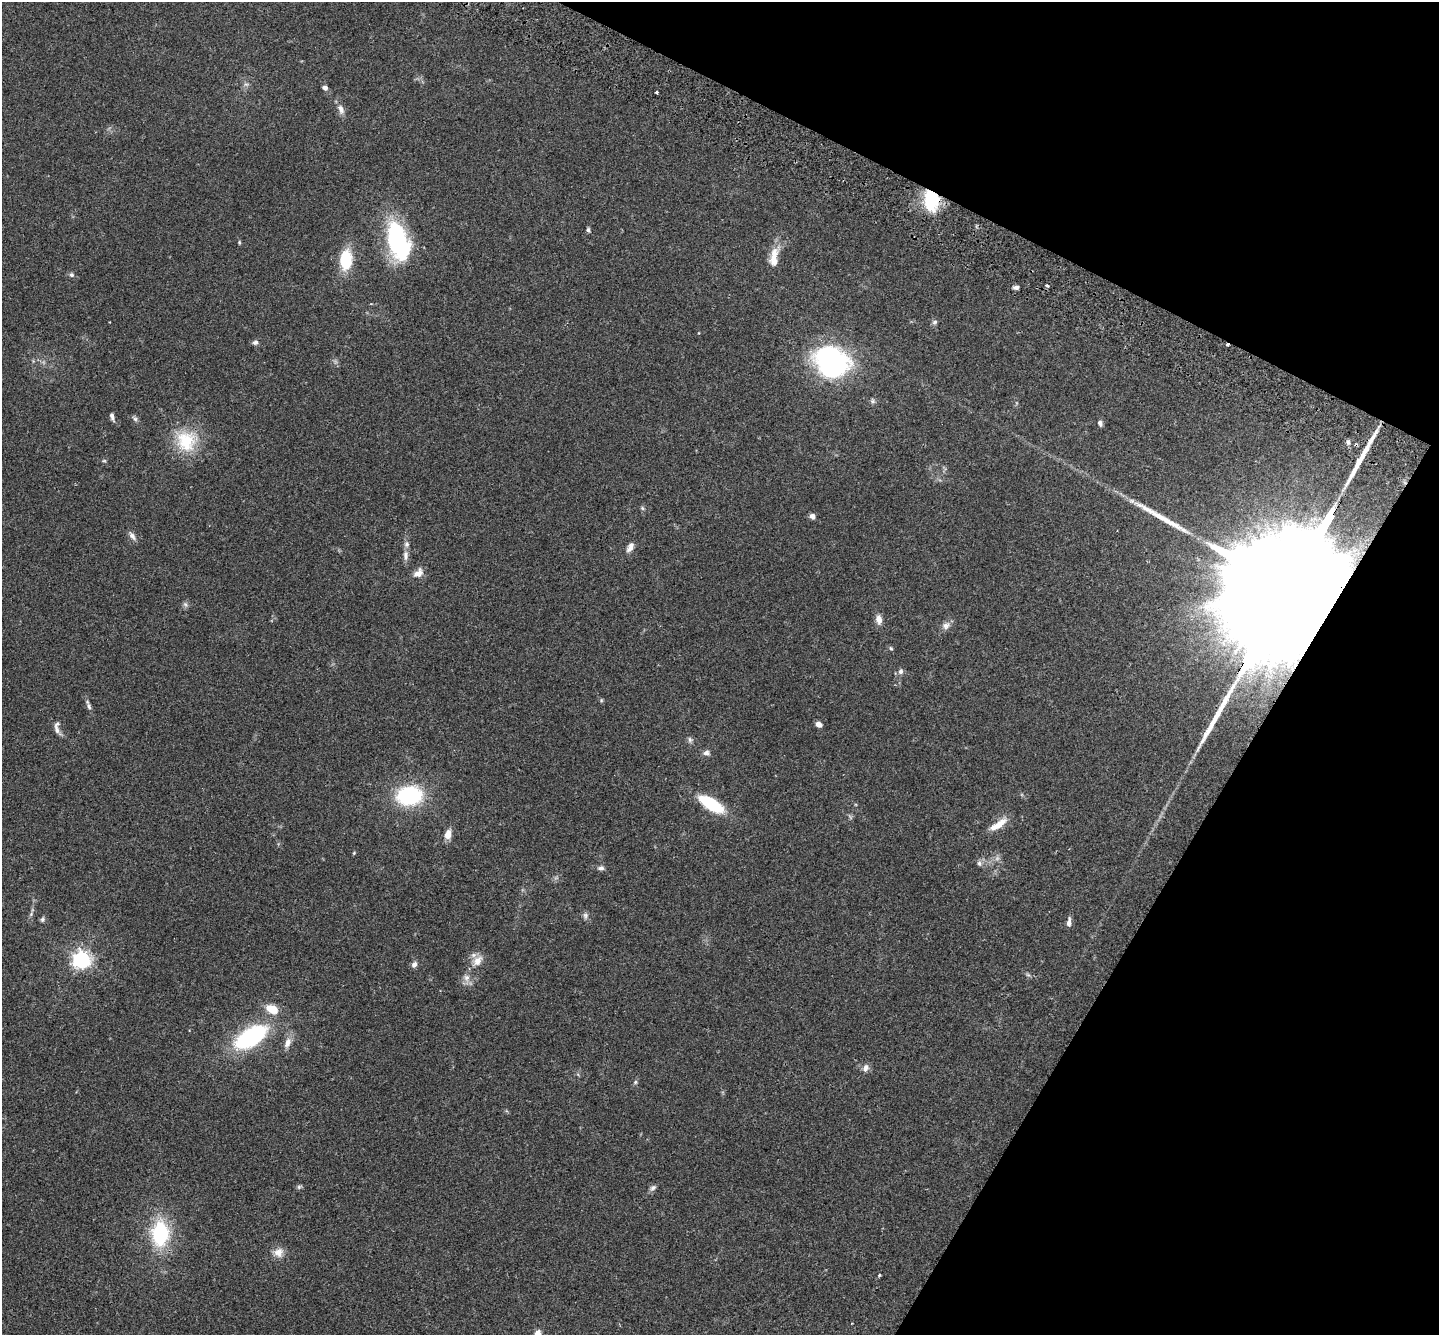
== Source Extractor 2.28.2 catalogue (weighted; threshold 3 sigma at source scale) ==
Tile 8 of 4 x 4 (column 4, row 2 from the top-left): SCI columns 4344-5780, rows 2864-4196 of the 5815 x 5864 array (HDU 1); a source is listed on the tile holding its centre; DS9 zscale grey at full resolution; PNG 1441 x 1337 px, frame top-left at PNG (2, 2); no overlay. Shown black and unused: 23% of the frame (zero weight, under 2 of 3 exposures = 3% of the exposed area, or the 3 px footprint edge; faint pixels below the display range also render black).
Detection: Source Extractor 2.28.2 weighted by HDU 2 'WHT'; one run over the whole footprint, this tile lists its part. Background 0.114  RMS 0.0095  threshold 0.0427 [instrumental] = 3 sigma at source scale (4.5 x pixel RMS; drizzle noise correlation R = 1.50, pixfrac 1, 0.05/0.05 arcsec/px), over >= 5 px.
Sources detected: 74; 1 too faint to see at this stretch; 1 cosmic-ray / hot-pixel residue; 3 long thin detections or spike segments (spike, bleed or trail) — not listed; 2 inside a brighter listed object's ellipse — not listed separately; the other 67 listed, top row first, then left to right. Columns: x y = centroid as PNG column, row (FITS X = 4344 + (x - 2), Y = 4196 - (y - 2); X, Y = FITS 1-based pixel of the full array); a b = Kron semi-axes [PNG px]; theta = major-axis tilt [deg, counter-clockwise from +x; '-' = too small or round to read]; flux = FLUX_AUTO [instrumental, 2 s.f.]
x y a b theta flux
246 84 7 4 -1 1.8
325 88 5 4 - 3.6
657 92 3 3 - 3
341 109 14 8 -65 5.5
931 200 22 15 -85 43
588 230 7 4 -83 1.7
398 240 40 20 -74 120
239 242 5 4 - 0.98
774 254 23 10 68 13
346 260 18 11 87 40
71 275 6 6 - 2
1047 286 3 3 - 1.6
1016 287 7 5 -1 2.4
935 322 7 5 18 2
255 342 7 6 - 2.7
831 362 35 28 -29 170
873 401 8 6 -49 2
112 416 10 5 -73 3
135 419 7 5 -44 2.1
1100 423 7 6 - 2.6
186 441 31 28 -63 41
104 461 6 4 0 1.1
642 508 6 4 -47 1.3
812 516 6 5 - 4
132 536 13 6 -56 3.7
630 547 14 7 60 4.8
405 555 14 7 90 4.6
418 573 14 9 45 7
1289 587 112 20 59 110000
185 604 8 5 -58 2
879 619 10 7 -83 6.4
946 625 12 9 50 4.7
891 648 5 4 - 1.2
900 671 8 7 - 3.1
601 700 6 4 -73 1.2
89 706 11 5 -71 2.8
819 724 6 5 - 4
57 729 15 6 -73 4.7
690 740 8 5 -61 2.2
706 753 8 7 - 3.5
409 796 22 15 5 89
711 804 23 9 -31 53
998 825 25 8 33 12
448 834 9 6 74 10
354 853 5 4 - 0.94
979 863 8 6 -75 2.3
601 868 9 6 5 2.7
31 914 7 4 47 1.6
585 916 9 7 -81 2.8
42 919 7 5 74 1.9
1069 922 11 5 85 4.3
81 960 7 6 - 420
477 961 16 10 47 9.7
414 965 8 6 56 3.4
1028 975 7 4 -19 1.6
466 978 10 8 -75 5.3
272 1009 13 9 -24 16
251 1037 29 14 32 120
288 1043 14 8 68 6.7
865 1068 9 7 69 4.7
635 1082 6 5 - 1.5
299 1187 6 5 - 1.7
653 1188 9 6 44 2.7
160 1234 21 15 87 76
279 1252 13 12 - 8
879 1275 4 3 - 1.2
538 1334 10 8 -86 5.5
Overlapping masked pixels (flux is a lower limit): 2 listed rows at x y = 931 200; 1289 587
Isophote crosses this tile's border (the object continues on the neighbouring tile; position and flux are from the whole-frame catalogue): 1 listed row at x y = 538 1334